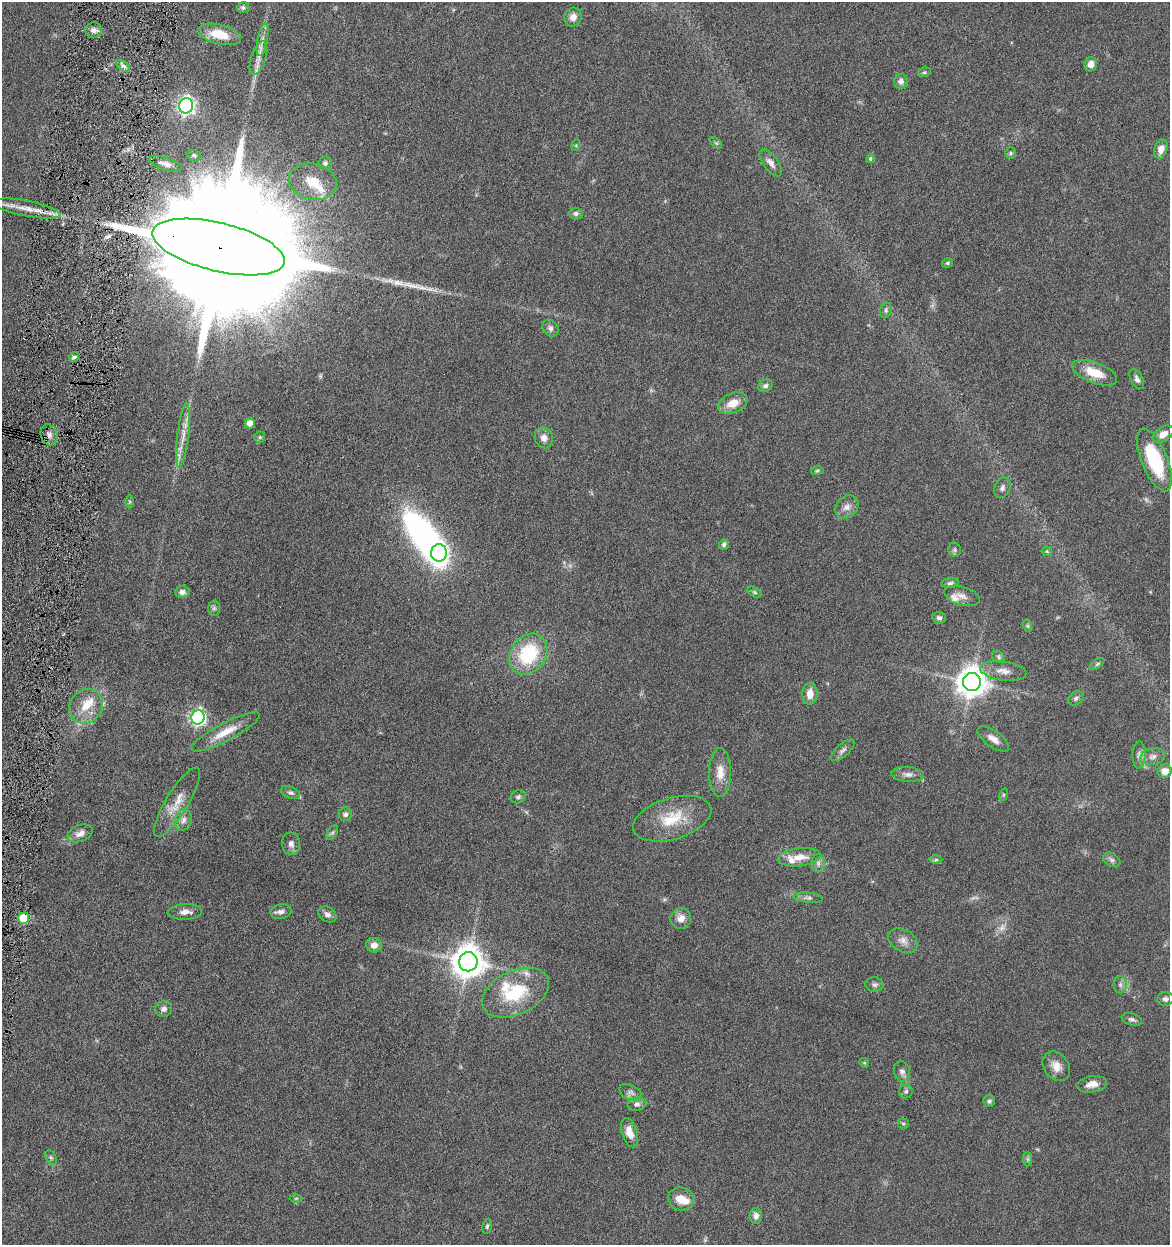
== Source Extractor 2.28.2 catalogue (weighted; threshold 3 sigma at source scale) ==
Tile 7 of 4 x 4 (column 3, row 2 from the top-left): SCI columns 2580-3747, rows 2492-3734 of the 5040 x 4982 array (HDU 1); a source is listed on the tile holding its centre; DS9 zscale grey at full resolution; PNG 1172 x 1247 px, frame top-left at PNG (2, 2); each listed source drawn as its Kron ellipse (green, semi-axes under 4 px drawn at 4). Shown black and unused: <1% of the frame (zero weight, under 4 of 8 exposures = <1% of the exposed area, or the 3 px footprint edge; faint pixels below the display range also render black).
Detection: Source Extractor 2.28.2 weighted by HDU 2 'WHT'; one run over the whole footprint, this tile lists its part. Background 0.042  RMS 0.0046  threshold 0.0189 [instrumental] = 3 sigma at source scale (4.09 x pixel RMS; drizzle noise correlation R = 1.36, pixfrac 0.8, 0.05/0.05 arcsec/px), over >= 5 px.
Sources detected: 128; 3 too faint to see at this stretch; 1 inside a brighter object's white glare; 1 long thin detection or spike segment (spike, bleed or trail) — neither listed nor drawn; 7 inside a brighter listed object's ellipse — not listed separately; the other 116 listed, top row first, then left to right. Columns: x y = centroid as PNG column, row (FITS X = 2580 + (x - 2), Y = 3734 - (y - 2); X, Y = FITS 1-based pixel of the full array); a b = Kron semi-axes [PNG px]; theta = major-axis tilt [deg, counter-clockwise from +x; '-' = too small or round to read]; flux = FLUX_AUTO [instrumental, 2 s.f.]
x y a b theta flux
243 8 6 5 - 1.1
573 17 9 8 - 3.4
94 30 8 8 - 2.1
219 34 22 9 -14 11
262 40 17 5 78 2.6
258 58 17 7 72 3.6
1091 64 7 6 - 3
123 66 8 4 -36 1.3
924 72 6 5 - 0.71
901 81 7 7 - 1.9
186 106 7 7 - 150
716 143 7 4 -44 0.62
576 145 6 4 74 0.52
1161 149 10 6 73 3.3
1011 153 6 5 - 0.74
194 155 7 5 -14 0.87
870 159 5 4 - 0.74
325 163 7 6 - 1.4
771 163 16 7 -53 2.5
165 164 17 6 -18 2.5
313 182 24 18 -12 9.7
26 208 35 7 -11 7.2
576 214 7 6 - 1.1
218 247 68 24 -14 46000
947 263 5 4 - 0.64
886 310 8 5 73 1.1
550 328 9 7 -48 1.7
74 357 5 5 - 0.85
1094 373 24 10 -20 9.5
1137 379 11 6 -63 1.6
765 386 8 6 26 1.3
733 403 15 10 24 6.1
250 423 5 5 - 4.8
1163 434 11 7 34 3.4
49 435 10 8 -71 2.2
183 436 32 6 83 5.7
260 437 5 5 - 0.64
544 438 10 9 - 2.8
1154 460 33 13 -68 26
817 470 6 4 8 0.67
1002 488 11 8 67 1.6
130 502 6 4 89 0.56
847 507 13 10 43 3.1
724 544 5 5 - 1.4
954 550 7 6 - 0.94
1047 551 5 5 - 0.58
439 553 8 8 - 150
950 583 8 5 6 1.1
182 592 7 6 - 2
754 592 8 4 -32 0.81
962 596 18 9 -16 3.2
214 608 7 6 - 1.1
939 618 7 6 - 1.4
1028 626 6 4 -70 0.64
528 654 22 17 53 28
999 657 7 5 -39 0.97
1097 664 8 4 36 0.69
1003 671 23 9 -7 4.5
972 682 9 9 - 660
810 694 11 7 89 4.1
1076 698 8 6 38 1.2
86 706 18 16 50 8.7
198 717 7 6 - 120
225 732 38 9 28 8.1
993 739 18 8 -36 3.3
843 750 15 6 40 1.6
1139 755 13 6 89 2.1
1153 757 12 8 12 2.6
1165 771 7 6 - 3.7
720 772 24 11 90 6.3
908 774 16 7 -4 2.6
291 793 10 5 -24 1.3
1003 795 6 4 71 0.53
518 797 8 6 25 1.2
177 802 40 11 59 8.1
345 814 7 6 - 1.2
672 819 40 20 17 17
183 820 11 8 76 2.6
80 833 13 8 21 2.9
332 833 8 4 59 0.81
291 844 11 9 -83 2.3
799 857 21 9 6 5.9
936 860 6 4 2 0.64
1112 860 9 6 -31 1.3
818 863 9 7 -90 1.6
808 898 14 5 -6 1.5
185 912 17 8 3 3.1
281 912 10 7 13 2.1
327 914 9 7 -33 1.8
24 918 6 5 - 18
681 918 11 10 - 3.2
903 940 15 11 -31 3.4
374 945 8 7 - 2.9
468 962 9 9 - 830
874 985 9 7 -8 1.3
1120 985 8 6 90 1.6
515 993 35 22 25 24
1165 999 8 7 - 1.6
164 1009 8 8 - 2
1132 1020 10 6 -14 1.3
864 1063 5 4 - 0.52
1056 1066 16 12 -53 4.4
902 1072 10 8 -75 1.8
1092 1084 15 8 8 3.5
906 1091 7 6 - 1.1
631 1092 12 7 -27 1.8
989 1101 6 6 - 1.1
637 1104 9 6 6 1.4
903 1124 5 5 - 0.64
629 1133 15 7 -73 5.4
51 1157 8 5 -62 0.87
1028 1159 7 4 -90 0.76
296 1198 6 4 0 0.51
681 1199 13 11 -13 5.6
756 1216 8 6 85 2.1
487 1226 7 4 78 0.74
Overlapping masked pixels (flux is a lower limit): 4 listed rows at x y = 26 208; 218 247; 49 435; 24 918